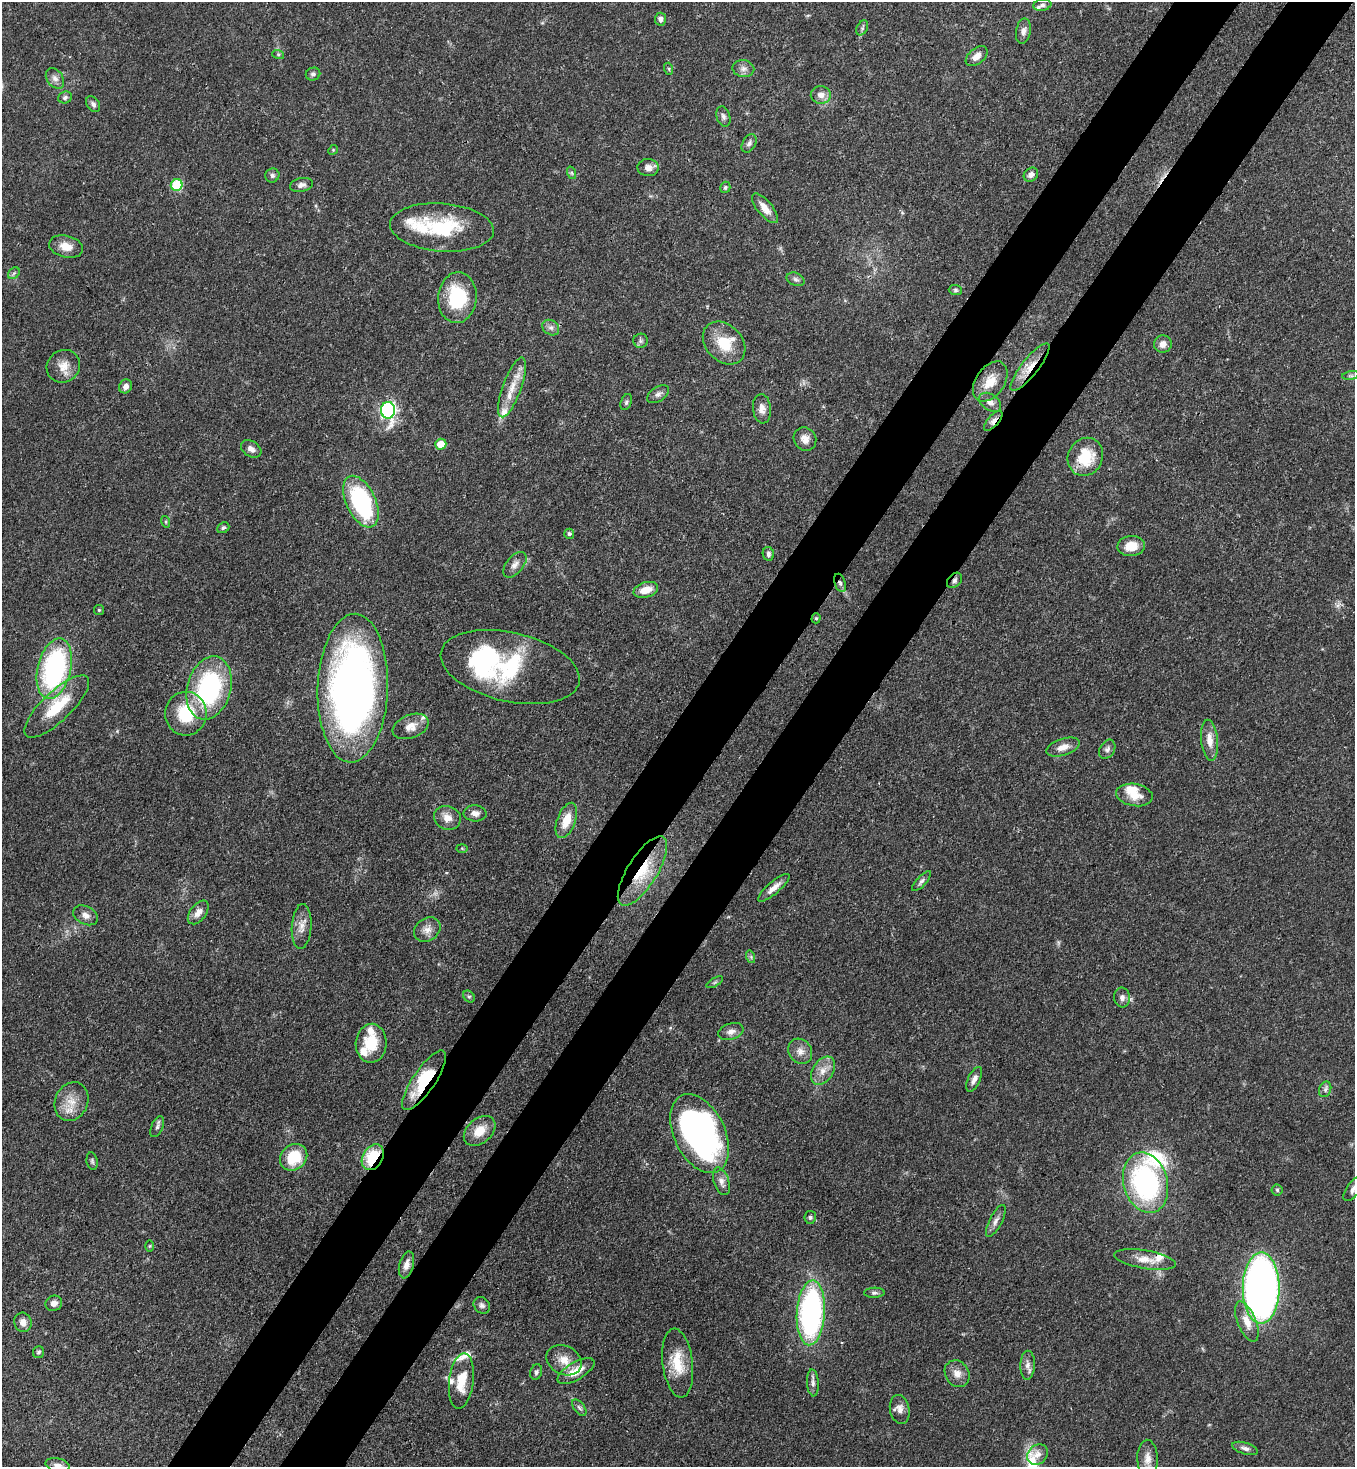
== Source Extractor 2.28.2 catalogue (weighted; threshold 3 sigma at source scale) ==
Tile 10 of 4 x 4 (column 2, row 3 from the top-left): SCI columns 1717-3069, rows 1526-2990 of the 5999 x 5977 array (HDU 1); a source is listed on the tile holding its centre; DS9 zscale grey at full resolution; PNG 1357 x 1469 px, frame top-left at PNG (2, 2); each listed source drawn as its Kron ellipse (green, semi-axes under 4 px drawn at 4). Shown black and unused: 10% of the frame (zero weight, under 3 of 4 exposures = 7% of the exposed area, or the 3 px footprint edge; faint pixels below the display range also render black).
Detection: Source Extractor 2.28.2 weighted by HDU 2 'WHT'; one run over the whole footprint, this tile lists its part. Background 0.071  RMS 0.0036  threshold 0.0162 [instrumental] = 3 sigma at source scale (4.5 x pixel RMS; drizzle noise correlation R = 1.50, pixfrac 1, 0.05/0.05 arcsec/px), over >= 5 px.
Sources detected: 151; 1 too faint to see at this stretch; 2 inside a brighter object's white glare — neither listed nor drawn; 15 inside a brighter listed object's ellipse — not listed separately; the other 133 listed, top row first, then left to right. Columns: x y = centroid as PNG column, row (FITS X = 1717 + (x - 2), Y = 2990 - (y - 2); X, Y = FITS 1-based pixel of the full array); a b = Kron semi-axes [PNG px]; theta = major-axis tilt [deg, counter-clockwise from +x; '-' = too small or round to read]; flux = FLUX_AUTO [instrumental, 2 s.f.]
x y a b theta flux
1042 5 9 5 8 1.1
661 19 6 5 - 1.4
862 28 8 5 61 0.78
1023 31 13 7 81 1.9
278 54 6 4 -19 0.51
977 56 12 7 39 3
669 69 6 4 -72 0.46
743 69 11 8 -10 1.8
313 74 7 6 - 0.88
55 78 11 8 -55 2
821 95 10 9 - 2.7
65 97 7 6 - 0.94
93 104 9 6 -53 1.1
723 117 10 6 -72 1.2
749 143 10 6 60 1.3
333 150 5 4 - 0.38
648 168 10 8 -2 2.4
572 173 6 4 -71 0.61
272 175 7 6 - 0.97
1031 175 8 6 39 2
177 185 6 5 - 26
301 185 12 7 12 1.6
725 187 6 5 - 0.7
765 208 18 7 -50 4.1
442 227 52 24 -4 25
66 247 17 11 -15 4.3
14 273 6 5 - 0.78
796 279 9 6 -24 1.1
955 290 7 5 -2 0.71
457 298 25 19 85 21
551 328 9 7 -34 1.4
641 341 7 7 - 0.92
724 343 24 18 -46 11
1163 344 9 8 - 2.4
63 366 17 16 - 4.7
1030 367 29 8 52 6.4
1351 376 9 4 8 0.76
990 381 22 14 55 6.5
125 386 7 6 - 1.9
512 387 31 9 70 6.7
658 394 12 7 33 1.5
626 402 8 5 67 0.73
990 402 12 8 -35 2
762 409 15 9 -84 2.7
388 410 8 7 - 95
993 421 12 5 48 1.9
805 439 12 11 - 3
441 444 6 5 - 5.3
251 449 11 7 -32 1.9
1085 457 19 17 63 13
361 502 27 14 -65 47
166 522 6 4 -73 0.43
223 528 6 5 - 0.72
569 534 5 5 - 0.67
1131 546 14 10 5 5.7
768 554 7 5 -80 1
515 565 15 8 50 2.5
954 580 9 6 47 1.2
840 583 9 5 -74 1.2
646 590 12 7 16 4.7
99 610 5 5 - 0.55
816 618 5 4 - 0.56
510 667 71 34 -13 47
54 669 31 16 76 67
209 688 32 22 75 52
353 688 74 35 88 230
57 707 42 14 43 15
186 714 22 20 -90 17
411 726 19 11 21 4.3
1210 740 20 8 -85 4.5
1063 747 17 8 18 3.5
1107 749 10 7 60 1.4
1134 795 18 11 -10 5.6
475 813 11 8 -3 2.1
447 818 14 11 -22 3.4
566 820 18 9 69 6.7
462 848 5 3 - 0.36
642 871 40 15 58 17
921 881 13 5 47 1.2
774 888 20 6 41 3.1
198 912 13 8 52 2.8
86 915 13 9 -28 2.2
302 927 22 9 86 3.6
427 929 14 11 34 3
751 957 6 4 -73 0.58
715 982 9 4 30 0.59
469 997 6 5 - 0.64
1122 997 10 8 -82 1.6
731 1031 13 8 18 2.1
371 1043 19 15 87 11
800 1051 13 11 -53 2.8
823 1071 15 10 56 3.9
974 1079 13 6 64 2
424 1080 35 11 56 19
1325 1089 8 6 71 1.1
71 1102 20 16 65 6.5
157 1127 11 5 66 1.1
480 1131 18 12 41 6.3
700 1134 42 25 -64 130
294 1157 14 12 41 13
373 1157 14 10 59 15
92 1161 9 5 -80 0.81
721 1181 14 7 -71 2.3
1146 1183 31 22 -75 65
1354 1189 14 6 54 2.1
1277 1190 5 5 - 0.6
810 1217 6 6 - 0.72
996 1221 17 6 63 1.9
150 1246 6 4 89 0.41
1145 1259 31 9 -10 4.8
406 1265 14 7 76 2.6
1261 1288 35 18 90 250
874 1293 10 5 1 0.91
54 1303 8 7 - 1.9
482 1305 9 7 -44 1.2
811 1313 32 14 87 93
23 1322 10 8 -68 2.7
1247 1322 21 9 -67 5.4
39 1352 6 5 - 0.8
564 1360 18 14 -27 5.1
678 1363 35 15 -83 11
1028 1365 14 7 88 2.1
576 1371 21 9 30 6
536 1372 8 6 74 1
957 1374 14 11 -58 3.3
461 1381 28 12 83 9.1
813 1383 13 6 -86 1.6
579 1408 9 5 -52 0.92
900 1409 14 9 -79 2.8
1245 1448 13 5 -16 1.5
1038 1454 11 9 43 2.5
1147 1458 18 10 -88 3.3
57 1465 12 7 -13 1.9
Overlapping masked pixels (flux is a lower limit): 9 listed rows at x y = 1030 367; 993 421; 1085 457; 954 580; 840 583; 816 618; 642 871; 424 1080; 373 1157
Isophote crosses this tile's border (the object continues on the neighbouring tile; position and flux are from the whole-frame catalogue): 2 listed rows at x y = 1354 1189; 57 1465